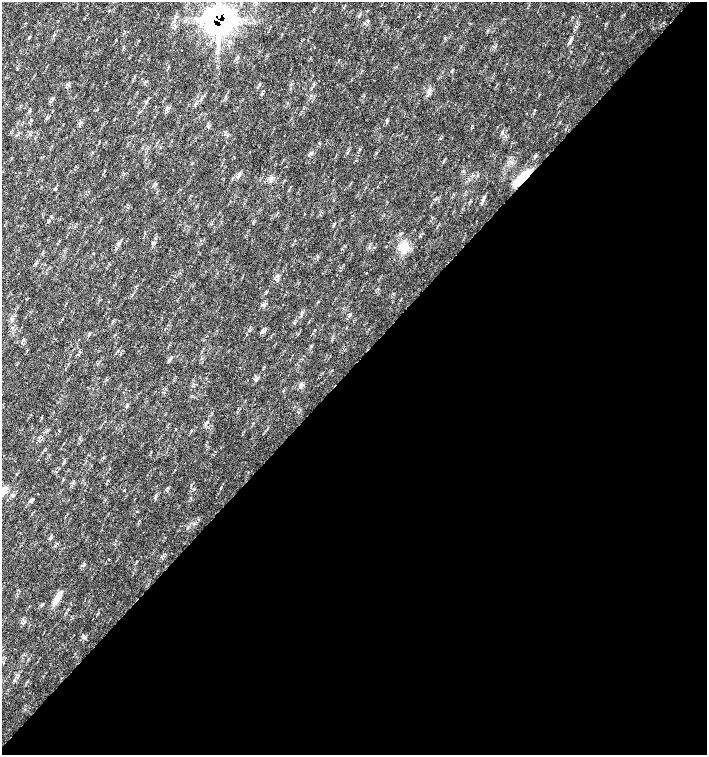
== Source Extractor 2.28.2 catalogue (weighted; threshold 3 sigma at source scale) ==
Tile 12 of 4 x 4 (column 4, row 3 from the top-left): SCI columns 4454-5862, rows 1506-3010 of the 6023 x 6029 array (HDU 1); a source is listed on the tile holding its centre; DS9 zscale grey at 2 x 2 block average (1 PNG px = mean of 2 x 2 image px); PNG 709 x 757 px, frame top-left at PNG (2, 2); no overlay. Shown black and unused: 52% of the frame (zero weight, under 2 of 3 exposures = <1% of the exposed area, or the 3 px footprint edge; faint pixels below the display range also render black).
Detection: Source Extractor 2.28.2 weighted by HDU 2 'WHT'; one run over the whole footprint, this tile lists its part. Background 0.0178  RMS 0.0029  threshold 0.0129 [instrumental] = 3 sigma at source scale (4.5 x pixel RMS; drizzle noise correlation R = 1.50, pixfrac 1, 0.0396/0.0396 arcsec/px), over >= 5 px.
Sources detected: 38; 1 inside a brighter object's white glare — not listed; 2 inside a brighter listed object's ellipse — not listed separately; the other 35 listed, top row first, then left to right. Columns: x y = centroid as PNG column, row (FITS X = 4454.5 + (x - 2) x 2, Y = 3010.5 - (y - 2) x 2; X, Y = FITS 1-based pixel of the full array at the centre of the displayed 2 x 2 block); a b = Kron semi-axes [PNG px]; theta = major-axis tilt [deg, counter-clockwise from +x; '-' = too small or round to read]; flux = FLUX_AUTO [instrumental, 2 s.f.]
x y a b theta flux
218 21 18 12 -66 110
128 32 2 2 - 0.21
97 40 2 2 - 1.1
571 40 4 3 - 0.8
237 57 4 2 - 0.56
67 87 3 2 - 0.48
428 92 5 2 - 0.56
168 108 4 3 - 0.77
387 122 3 2 - 0.61
208 127 3 2 - 0.56
356 135 2 2 - 0.53
347 153 3 3 - 0.54
239 175 6 4 67 1.5
521 178 20 9 46 15
484 197 4 2 - 0.66
483 200 5 2 - 0.64
155 239 3 2 - 0.43
153 243 3 2 - 0.58
403 247 12 10 -86 8.1
366 273 2 2 - 0.33
277 276 4 3 - 1.1
108 302 2 2 - 0.3
262 332 4 3 - 0.95
264 367 2 2 - 0.32
257 378 3 2 - 0.72
302 384 6 3 -23 1.1
176 429 2 2 - 0.8
3 489 6 4 58 2.7
124 490 2 2 - 0.79
38 494 2 2 - 0.45
31 502 3 2 - 0.68
136 512 3 2 - 0.25
20 532 2 2 - 0.26
57 597 14 6 58 6.9
24 621 3 2 - 0.67
Overlapping masked pixels (flux is a lower limit): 2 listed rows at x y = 218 21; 521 178
Isophote crosses this tile's border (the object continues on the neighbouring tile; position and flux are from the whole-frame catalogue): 1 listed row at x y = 3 489
Diffuse or blended objects may show on this block-average render without a row.